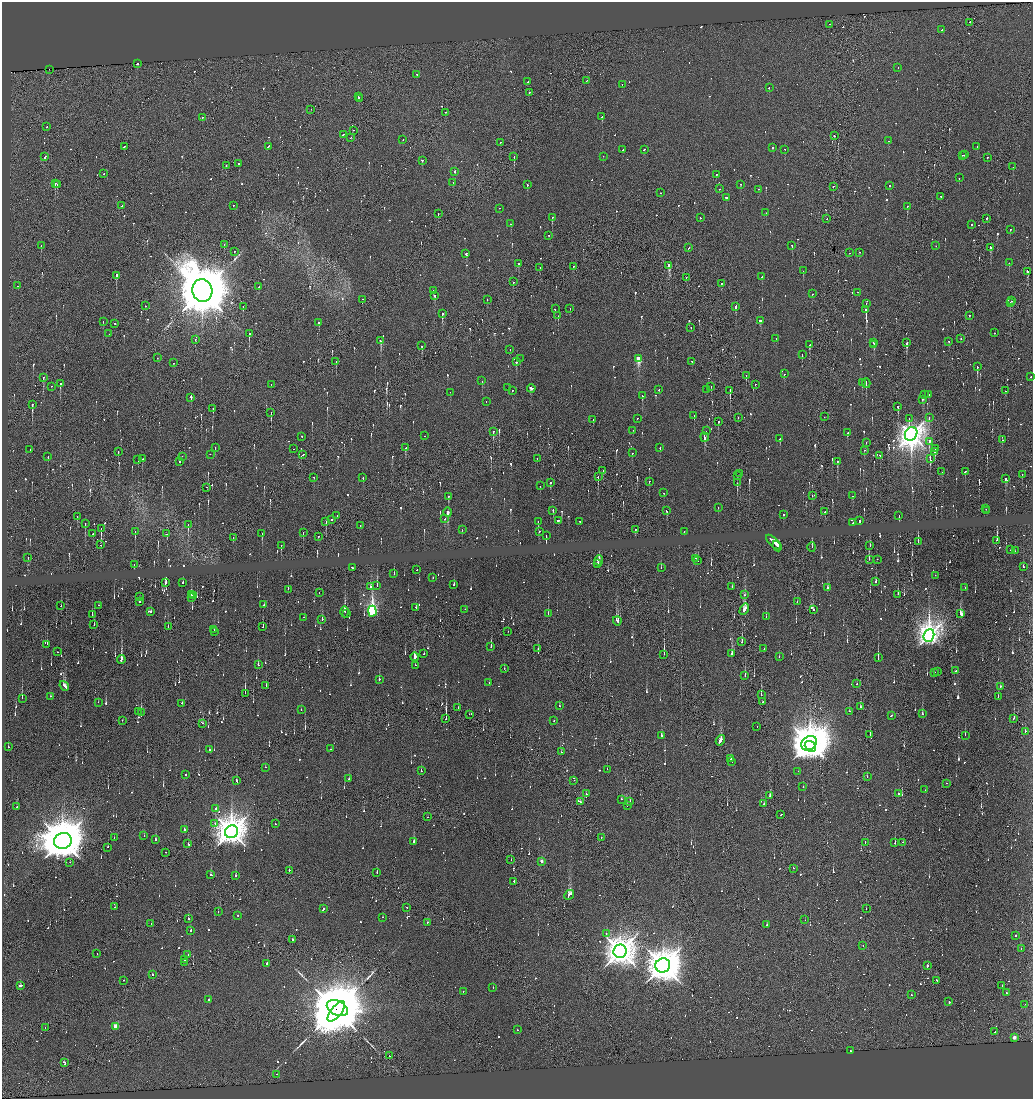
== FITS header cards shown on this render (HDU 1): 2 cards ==
NAXIS1  =                 2062
NAXIS2  =                 2193

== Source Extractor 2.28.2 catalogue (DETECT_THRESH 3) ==
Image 2062 x 2193 px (HDU 1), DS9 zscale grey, zoomed out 1/2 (1 PNG px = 2 x 2 image px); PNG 1035 x 1101 px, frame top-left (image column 2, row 2193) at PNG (2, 2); each listed source drawn as its Kron ellipse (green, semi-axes under 4 px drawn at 4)
Background 0.0889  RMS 0.47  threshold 1.4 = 3 sigma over >= 5 px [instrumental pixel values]
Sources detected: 1614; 235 cannot appear on this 1/2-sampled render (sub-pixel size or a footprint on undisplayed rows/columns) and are neither listed nor drawn; of the other 1379, the 500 brightest by FLUX_AUTO listed and drawn (879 fainter detections omitted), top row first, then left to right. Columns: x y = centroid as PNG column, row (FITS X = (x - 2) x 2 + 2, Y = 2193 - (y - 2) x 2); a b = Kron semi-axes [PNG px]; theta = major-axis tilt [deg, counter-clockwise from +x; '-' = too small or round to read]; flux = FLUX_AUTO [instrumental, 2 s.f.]
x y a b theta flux
970 22 2 2 - 4.4e+03
829 24 2 2 - 8.0e+02
942 29 2 2 - 8.0e+02
137 64 3 2 - 1.1e+03
898 68 2 2 - 1.0e+03
49 69 2 1 - 1.6e+03
417 74 2 2 - 1.2e+03
587 80 2 1 - 7.0e+02
528 82 4 2 - 2.7e+03
622 84 2 1 - 1.3e+03
769 87 2 1 - 2.5e+03
529 92 2 1 - 2.4e+03
358 97 3 2 - 2.0e+03
359 99 2 2 - 1.3e+03
311 109 2 1 - 1.1e+03
445 112 2 2 - 1.4e+03
602 117 2 2 - 3.8e+03
202 118 2 2 - 1.5e+03
47 127 2 2 - 6.5e+02
353 130 2 1 - 9.8e+02
343 134 2 1 - 1.5e+03
834 136 2 2 - 1.3e+03
351 137 2 1 - 6.5e+02
403 140 2 1 - 7.4e+02
888 141 2 2 - 9.9e+02
500 142 2 2 - 2.8e+03
268 146 3 2 - 1.1e+03
977 146 2 2 - 1.0e+03
124 147 3 2 - 1.5e+03
773 148 2 2 - 1.5e+03
644 149 3 2 - 2.1e+03
785 149 2 2 - 1.3e+03
623 150 2 1 - 2.1e+03
962 155 2 1 - 8.9e+02
964 155 2 1 - 9.0e+02
603 156 2 2 - 7.2e+02
45 157 3 1 - 1.9e+03
514 157 2 1 - 1.1e+04
987 158 2 2 - 7.4e+02
422 160 2 2 - 1.1e+03
239 163 2 2 - 3.5e+03
226 165 2 2 - 1.0e+03
1013 167 2 2 - 1.1e+03
455 171 2 2 - 1.9e+03
104 174 2 2 - 9.5e+02
716 174 2 1 - 3.0e+03
959 178 2 2 - 6.7e+02
453 182 2 1 - 1.3e+03
55 183 2 2 - 2.0e+03
740 184 2 2 - 9.4e+02
57 185 2 2 - 1.5e+03
527 185 2 2 - 3.7e+03
889 185 2 2 - 7.4e+02
833 186 2 2 - 1.4e+03
719 189 2 2 - 1.9e+03
759 189 2 1 - 1.3e+03
661 193 2 1 - 1.1e+03
726 197 3 2 - 1.8e+03
940 197 2 2 - 1.2e+03
233 205 2 1 - 1.8e+03
122 206 2 1 - 8.3e+02
907 206 2 2 - 2.6e+03
499 208 2 1 - 9.4e+02
766 213 2 1 - 1.0e+03
438 214 2 1 - 1.5e+03
552 217 2 1 - 2.1e+03
700 218 2 2 - 7.9e+02
987 218 2 1 - 1.7e+03
827 219 2 1 - 1.8e+03
511 224 2 2 - 3.5e+03
971 225 2 1 - 1.8e+03
1010 229 2 2 - 7.5e+02
549 235 2 1 - 1.5e+03
224 244 2 1 - 1.7e+03
41 245 2 2 - 8.4e+02
792 245 2 1 - 1.6e+03
936 246 2 1 - 7.0e+02
991 247 3 2 - 2.5e+03
688 248 2 2 - 8.8e+02
234 251 2 2 - 7.3e+02
859 252 2 1 - 7.8e+02
466 253 2 1 - 1.0e+03
850 253 2 1 - 7.2e+02
1009 263 2 2 - 8.0e+02
519 264 2 2 - 1.1e+03
669 265 3 2 - 3.3e+03
573 267 2 1 - 1.1e+03
540 268 2 1 - 1.4e+03
803 271 2 2 - 6.8e+02
1027 271 3 2 - 3.3e+03
116 275 3 1 - 1.7e+05
686 277 2 1 - 7.1e+02
762 277 2 2 - 8.6e+02
513 282 2 2 - 9.9e+02
722 283 2 1 - 2.6e+03
18 286 2 1 - 9.9e+02
259 287 2 1 - 8.4e+02
433 290 2 2 - 1.7e+03
202 291 11 10 - 1.2e+06
858 292 2 1 - 6.9e+02
812 294 2 1 - 8.3e+02
435 295 2 2 - 7.5e+03
363 299 2 1 - 2.8e+03
487 299 2 1 - 8.8e+02
1011 301 2 1 - 1.3e+03
866 303 2 1 - 7.2e+02
1010 303 2 2 - 1.3e+03
145 306 2 2 - 6.5e+02
243 306 2 2 - 1.0e+03
736 307 3 2 - 9.7e+03
570 308 2 1 - 7.7e+02
555 309 2 2 - 1.2e+03
866 310 2 2 - 2.7e+04
442 313 2 2 - 1.2e+04
970 315 2 1 - 2.1e+03
558 316 2 1 - 3.3e+03
103 321 2 2 - 9.4e+02
760 321 2 2 - 1.7e+03
114 323 2 2 - 8.1e+02
319 323 2 2 - 2.5e+04
691 327 2 1 - 1.0e+03
994 333 2 2 - 1.4e+03
109 334 2 1 - 1.4e+03
249 334 2 1 - 2.5e+04
776 338 2 2 - 7.6e+02
195 339 2 1 - 1.0e+03
961 339 2 1 - 1.5e+03
380 341 4 2 - 2.0e+03
948 341 2 2 - 9.4e+02
874 343 3 2 - 3.4e+03
907 343 3 2 - 1.6e+03
809 345 2 2 - 1.8e+03
874 345 2 2 - 1.8e+03
422 346 2 2 - 1.1e+03
510 349 2 1 - 6.9e+02
802 354 2 2 - 1.0e+03
157 358 2 1 - 1.1e+03
520 359 2 2 - 7.9e+02
638 359 3 2 - 6.4e+03
336 361 2 1 - 1.1e+03
692 361 2 2 - 6.6e+02
516 362 2 2 - 7.6e+02
174 363 2 2 - 8.0e+02
977 367 3 2 - 4.4e+03
784 374 2 2 - 8.6e+02
746 376 2 1 - 8.0e+02
43 377 3 2 - 1.2e+03
1031 377 2 1 - 7.1e+02
482 381 2 2 - 8.4e+02
862 382 2 2 - 6.5e+02
866 383 5 2 - 3.3e+03
60 384 2 2 - 2.8e+03
755 384 2 1 - 3.7e+03
271 385 2 2 - 6.9e+02
52 386 2 1 - 6.6e+02
508 387 2 2 - 6.9e+02
711 387 2 1 - 1.1e+03
531 388 4 2 - 3.3e+03
707 389 2 2 - 1.4e+03
512 390 2 2 - 7.1e+02
659 390 2 2 - 7.0e+02
730 390 3 1 - 4.8e+03
1006 391 2 1 - 7.0e+02
450 392 2 1 - 9.5e+02
924 394 2 2 - 1.5e+03
928 395 3 2 - 1.5e+03
642 396 3 2 - 1.4e+03
191 397 3 2 - 1.7e+05
923 399 2 2 - 1.1e+03
486 401 2 2 - 7.6e+02
32 404 3 2 - 3.8e+03
898 407 3 2 - 1.6e+03
213 408 2 1 - 1.0e+03
271 413 2 1 - 2.7e+03
694 415 2 1 - 6.7e+02
824 417 2 1 - 7.7e+02
637 418 2 1 - 1.8e+03
738 418 2 1 - 6.8e+02
909 418 2 1 - 3.2e+03
929 418 3 1 - 9.0e+02
593 420 2 2 - 7.3e+02
718 421 2 2 - 8.6e+02
633 430 2 1 - 7.0e+02
493 431 3 1 - 6.9e+02
706 431 2 2 - 1.1e+03
847 433 2 2 - 9.5e+02
911 434 7 6 - 1.7e+05
425 436 2 1 - 1.8e+03
302 437 2 2 - 7.6e+02
705 437 4 2 - 3.9e+03
780 439 2 2 - 2.0e+03
1003 440 2 1 - 8.6e+02
929 441 4 2 - 1.8e+03
866 442 2 1 - 1.1e+03
215 447 2 1 - 8.4e+02
405 448 3 2 - 7.6e+02
660 448 2 2 - 2.9e+03
30 449 2 1 - 9.0e+02
294 449 2 2 - 6.5e+02
935 449 2 2 - 1.0e+03
864 450 2 2 - 1.7e+03
118 451 2 1 - 9.7e+02
934 452 2 1 - 2.0e+03
633 453 2 2 - 9.4e+02
210 454 2 1 - 1.4e+03
303 455 3 2 - 2.7e+03
880 455 2 2 - 1.1e+03
182 456 2 1 - 6.9e+02
48 457 2 2 - 1.0e+03
537 458 2 1 - 1.1e+03
930 458 4 2 - 2.9e+03
142 459 2 2 - 8.5e+02
138 460 2 2 - 3.5e+03
180 461 2 2 - 1.2e+03
837 461 3 2 - 2.3e+03
603 471 3 1 - 1.1e+03
942 472 2 1 - 6.6e+02
965 472 3 2 - 2.1e+03
740 474 3 1 - 8.5e+02
1022 474 2 2 - 1.6e+03
737 475 2 1 - 7.4e+02
314 477 2 2 - 9.7e+02
598 477 4 2 - 1.9e+03
363 478 2 2 - 3.8e+03
1005 479 3 2 - 2.3e+03
649 481 2 2 - 6.8e+02
550 482 2 1 - 3.1e+03
737 483 4 2 - 1.2e+03
540 486 2 2 - 1.6e+03
207 487 2 1 - 7.3e+02
664 493 2 1 - 1.5e+03
448 496 3 2 - 1.3e+03
812 496 2 1 - 1.9e+03
853 496 2 1 - 8.6e+02
718 507 2 1 - 9.2e+02
986 509 2 2 - 2.1e+03
553 510 2 2 - 1.8e+03
667 511 2 2 - 3.0e+03
987 511 2 2 - 1.3e+03
448 512 5 2 - 1.4e+03
825 512 2 2 - 8.7e+02
783 514 2 2 - 1.8e+03
77 516 3 1 - 8.3e+02
337 516 2 1 - 8.1e+02
899 516 3 2 - 1.9e+03
445 519 2 2 - 1.4e+03
332 520 2 1 - 7.8e+02
558 520 2 2 - 1.1e+03
859 520 2 2 - 3.1e+03
326 521 3 2 - 6.7e+02
580 521 2 1 - 1.7e+03
538 522 2 2 - 1.6e+03
85 523 3 2 - 1.0e+03
853 523 2 2 - 4.8e+03
188 525 3 2 - 3.4e+03
360 525 2 2 - 1.0e+03
101 529 3 1 - 1.6e+03
635 529 3 2 - 7.8e+02
462 530 2 2 - 1.1e+03
540 531 2 1 - 1.5e+03
684 531 2 2 - 4.6e+03
135 532 3 2 - 6.9e+02
303 532 2 1 - 9.0e+02
93 534 2 2 - 1.2e+03
167 534 2 1 - 8.4e+02
262 534 3 1 - 9.3e+02
318 536 2 2 - 7.3e+02
546 536 3 2 - 3.1e+03
233 537 2 1 - 1.0e+03
997 540 2 2 - 4.9e+03
773 542 9 2 -46 7.6e+03
918 542 3 1 - 9.2e+03
100 545 2 1 - 8.8e+02
281 545 3 2 - 7.2e+02
777 546 5 3 - 5.5e+03
870 546 2 2 - 1.5e+03
812 547 5 2 - 1.5e+03
1011 550 2 1 - 2.3e+03
1015 551 2 1 - 1.5e+03
28 557 2 2 - 1.1e+03
695 558 3 2 - 1.2e+03
869 559 3 1 - 1.6e+03
877 559 2 1 - 1.2e+03
599 560 5 1 - 4.5e+03
698 561 2 1 - 2.3e+03
597 563 2 1 - 1.6e+03
134 564 2 1 - 8.7e+02
1023 567 2 1 - 3.2e+03
352 568 2 2 - 5.0e+03
661 568 2 2 - 7.3e+02
417 569 2 2 - 2.3e+03
394 573 2 1 - 8.6e+02
935 575 2 2 - 2.3e+03
433 578 2 1 - 7.3e+02
876 581 3 2 - 6.8e+02
183 582 2 2 - 7.2e+02
166 583 4 2 - 2.2e+03
454 584 2 2 - 7.4e+02
377 586 2 2 - 4.3e+03
370 587 2 2 - 6.8e+02
732 587 2 2 - 9.2e+02
827 588 3 2 - 2.0e+03
965 588 2 2 - 8.2e+02
288 589 2 2 - 1.0e+03
319 593 2 1 - 1.1e+03
192 594 2 2 - 1.7e+03
898 594 2 1 - 1.1e+03
745 595 2 2 - 7.2e+02
194 596 2 2 - 1.1e+03
139 597 3 1 - 9.8e+02
191 597 2 2 - 7.6e+02
140 602 2 1 - 1.0e+03
797 602 2 1 - 7.8e+02
61 605 2 1 - 1.6e+03
98 605 2 1 - 1.7e+03
264 605 2 2 - 4.2e+03
416 607 2 1 - 8.3e+02
465 609 2 1 - 1.0e+03
744 609 6 2 58 4.5e+03
814 610 2 1 - 3.5e+03
372 611 5 3 - 3.3e+04
151 612 2 2 - 8.4e+02
345 612 5 2 - 2.5e+03
347 614 2 1 - 1.3e+03
548 614 2 2 - 6.6e+02
961 614 3 2 - 1.8e+04
92 615 2 2 - 1.0e+03
303 617 2 1 - 1.1e+03
766 617 2 2 - 2.5e+03
322 619 3 2 - 7.5e+02
617 621 4 3 - 3.2e+03
94 624 2 2 - 2.6e+03
168 626 2 1 - 7.1e+02
263 627 2 1 - 1.3e+03
214 630 2 2 - 1.3e+03
215 631 2 2 - 1.4e+03
508 631 2 1 - 1.5e+03
929 635 6 5 - 1.3e+05
742 642 4 2 - 8.9e+02
47 644 2 1 - 7.5e+02
491 646 2 2 - 7.9e+03
538 649 2 1 - 7.3e+02
764 649 2 1 - 2.5e+03
57 652 2 1 - 2.8e+03
424 654 2 2 - 1.0e+03
664 654 2 1 - 9.0e+02
732 654 3 2 - 1.5e+03
415 657 4 2 - 1.7e+04
779 657 2 2 - 2.7e+03
878 657 2 2 - 4.1e+03
121 660 4 2 - 6.7e+03
258 664 3 2 - 7.8e+02
415 665 2 2 - 2.0e+03
504 668 2 2 - 7.2e+02
938 671 2 1 - 2.8e+03
956 671 2 2 - 6.8e+02
935 672 2 1 - 7.7e+02
745 675 2 1 - 2.2e+03
379 679 3 2 - 1.4e+03
489 683 2 2 - 1.5e+03
856 684 2 1 - 2.9e+03
266 685 2 1 - 6.6e+02
64 686 5 2 - 3.8e+03
1000 687 2 2 - 1.6e+03
245 693 3 1 - 4.8e+03
761 694 2 1 - 1.7e+03
50 696 2 2 - 7.6e+02
998 696 2 2 - 1.1e+03
22 698 3 1 - 1.2e+03
98 702 2 1 - 8.5e+02
763 702 2 1 - 9.3e+02
182 703 2 2 - 1.7e+03
559 706 2 2 - 2.7e+03
860 707 2 2 - 7.4e+02
458 708 2 1 - 1.1e+03
301 710 2 1 - 1.1e+03
849 711 2 2 - 7.5e+02
138 712 4 2 - 1.8e+03
141 713 3 2 - 1.0e+04
469 714 2 1 - 1.2e+03
922 714 2 2 - 2.3e+03
891 716 3 2 - 2.1e+03
1014 718 3 2 - 1.2e+03
446 719 2 1 - 6.5e+02
122 720 2 1 - 7.4e+02
554 721 2 1 - 8.7e+02
202 723 3 2 - 1.9e+03
757 727 2 1 - 1.3e+03
1025 731 2 2 - 7.3e+02
870 735 2 2 - 1.3e+03
965 735 2 2 - 1.3e+03
661 736 3 2 - 1.8e+03
720 740 5 2 - 4.3e+03
809 743 8 6 34 3.8e+05
810 746 6 4 -40 7.8e+04
8 747 2 1 - 6.5e+02
331 749 2 2 - 9.3e+02
209 750 2 2 - 8.9e+02
561 752 2 2 - 9.3e+02
731 759 2 2 - 9.1e+02
732 761 2 2 - 7.9e+02
265 767 2 1 - 9.3e+02
607 769 2 2 - 8.2e+02
421 771 2 2 - 8.7e+02
798 771 2 2 - 1.0e+03
186 775 2 2 - 2.1e+03
867 777 2 1 - 2.6e+03
349 779 2 2 - 1.1e+03
574 780 2 2 - 1.1e+03
236 781 3 2 - 2.5e+03
947 783 2 1 - 6.6e+02
803 786 2 2 - 8.1e+02
925 790 2 2 - 1.1e+03
587 794 3 2 - 1.3e+03
899 794 2 2 - 8.2e+02
770 796 4 2 - 3.3e+03
621 799 2 2 - 3.5e+03
581 802 2 1 - 3.3e+03
630 802 3 2 - 1.9e+03
763 804 2 2 - 1.1e+03
627 805 2 1 - 1.0e+03
17 807 2 2 - 8.8e+02
216 809 2 2 - 1.0e+03
781 814 3 2 - 2.1e+03
427 817 2 1 - 6.8e+02
215 823 2 2 - 2.4e+03
275 824 2 1 - 3.1e+03
184 830 2 2 - 3.9e+03
231 832 7 6 - 2.6e+05
144 835 2 1 - 8.7e+02
114 837 2 2 - 8.5e+02
601 837 2 1 - 8.3e+02
156 840 2 2 - 2.6e+03
63 841 9 8 - 6.9e+05
414 841 2 2 - 3.6e+03
865 842 3 1 - 1.6e+03
903 842 2 1 - 4.2e+03
895 843 2 1 - 6.5e+03
188 844 2 1 - 4.6e+03
108 847 2 1 - 8.8e+02
166 852 2 1 - 7.2e+02
511 860 2 1 - 1.0e+03
541 861 2 2 - 1.2e+03
70 862 2 1 - 8.2e+02
793 868 2 1 - 9.7e+02
289 870 2 1 - 1.0e+03
377 872 2 2 - 1.3e+03
211 875 2 2 - 1.3e+03
236 875 2 2 - 9.8e+02
514 881 2 2 - 7.5e+02
569 895 5 3 - 5.6e+03
115 907 2 2 - 9.7e+02
407 907 2 2 - 9.5e+02
866 908 2 1 - 6.8e+02
323 909 3 2 - 1.3e+03
218 912 2 2 - 1.9e+03
238 915 2 2 - 6.9e+02
383 917 2 2 - 8.4e+02
189 919 2 2 - 9.6e+02
805 920 2 1 - 7.0e+02
427 922 2 2 - 2.2e+03
151 923 2 2 - 6.9e+02
767 925 2 1 - 1.6e+03
191 930 2 2 - 4.1e+03
606 933 2 2 - 8.6e+02
1016 936 2 2 - 1.5e+03
292 940 2 1 - 6.0e+03
863 946 2 1 - 6.5e+02
1021 949 2 1 - 9.1e+02
620 951 7 6 - 2.3e+05
97 954 2 1 - 7.0e+02
188 955 2 2 - 8.1e+02
184 959 2 1 - 1.6e+03
184 962 2 1 - 8.1e+02
267 964 3 2 - 1.1e+04
663 965 7 7 - 3.3e+05
927 966 3 2 - 1.4e+03
152 975 2 2 - 3.6e+03
124 980 2 1 - 1.2e+03
936 980 2 2 - 9.6e+02
1002 985 2 1 - 1.2e+03
20 986 3 2 - 3.3e+03
493 987 2 2 - 1.1e+03
463 991 2 1 - 6.5e+02
1007 993 2 1 - 2.2e+03
911 995 2 2 - 8.8e+02
209 999 3 2 - 1.7e+03
949 1002 2 2 - 1.3e+03
1025 1004 2 1 - 8.4e+02
337 1008 11 7 -28 9.6e+05
336 1011 12 5 51 7.1e+05
116 1026 2 2 - 3.5e+03
45 1028 2 1 - 8.2e+02
517 1030 2 2 - 8.4e+02
995 1032 2 1 - 1.1e+03
1014 1037 2 2 - 1.7e+03
850 1051 2 2 - 4.8e+03
389 1056 2 1 - 1.0e+03
64 1062 2 2 - 2.1e+03
277 1074 2 1 - 9.4e+02
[879 fainter detections neither listed nor drawn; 235 sub-pixel or undisplayed-footprint detections neither listed nor drawn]